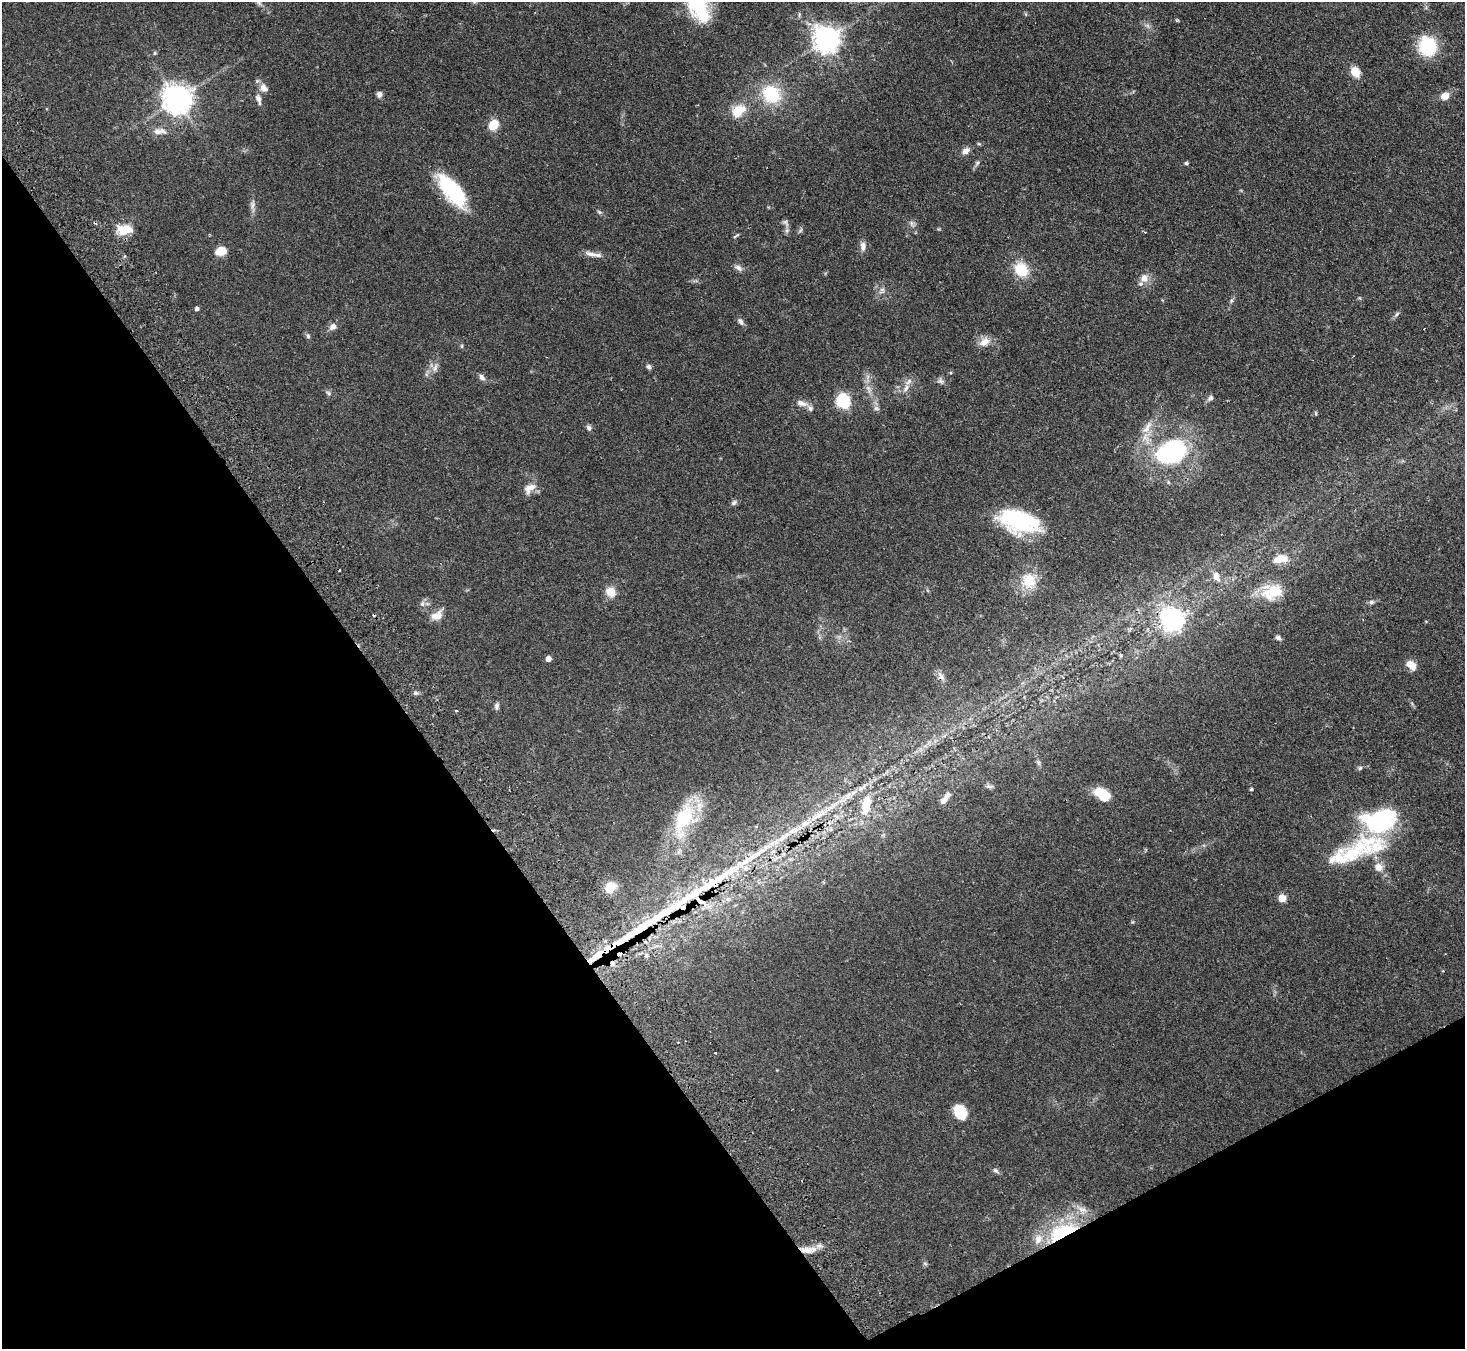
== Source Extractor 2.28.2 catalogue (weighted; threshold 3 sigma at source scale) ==
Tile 14 of 4 x 4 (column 2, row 4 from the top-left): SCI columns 1514-2976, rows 331-1677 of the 5952 x 5912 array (HDU 1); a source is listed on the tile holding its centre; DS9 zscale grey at full resolution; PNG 1467 x 1351 px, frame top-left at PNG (2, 2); no overlay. Shown black and unused: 31% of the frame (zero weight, under 2 of 3 exposures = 3% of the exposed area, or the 3 px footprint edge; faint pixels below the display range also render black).
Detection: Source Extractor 2.28.2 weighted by HDU 2 'WHT'; one run over the whole footprint, this tile lists its part. Background 0.0677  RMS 0.0052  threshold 0.0234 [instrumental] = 3 sigma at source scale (4.5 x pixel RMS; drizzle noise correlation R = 1.50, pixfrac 1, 0.05/0.05 arcsec/px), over >= 5 px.
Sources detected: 126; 4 inside a brighter object's white glare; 3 cosmic-ray / hot-pixel residue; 1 long thin detection or spike segment (spike, bleed or trail) — not listed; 19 inside a brighter listed object's ellipse — not listed separately; the other 99 listed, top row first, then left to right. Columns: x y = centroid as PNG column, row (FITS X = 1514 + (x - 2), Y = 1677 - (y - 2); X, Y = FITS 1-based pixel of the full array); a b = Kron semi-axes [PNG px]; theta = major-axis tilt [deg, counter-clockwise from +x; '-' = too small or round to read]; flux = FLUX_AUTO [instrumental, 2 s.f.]
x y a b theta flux
700 5 44 22 -81 37
1026 14 6 3 -70 0.58
1147 25 7 4 -19 1.2
826 39 9 8 - 550
1428 46 17 15 -73 32
155 53 5 5 - 0.65
1355 72 11 8 -60 6.7
264 88 12 10 -64 3.7
379 94 8 7 - 1.7
771 94 23 20 -32 24
1445 96 7 6 - 6.7
258 99 14 6 -73 2.5
177 100 9 9 - 700
738 111 18 13 30 11
493 125 11 9 48 7.9
157 132 11 9 -36 3
979 144 6 3 -19 0.56
966 151 11 7 33 2.6
977 163 9 6 52 1.2
1186 163 4 4 - 0.91
452 190 41 16 -51 36
252 205 19 6 -87 2.6
599 212 7 4 -44 0.79
785 223 11 7 -57 1.8
912 224 10 6 -69 1.7
125 230 15 10 5 11
738 235 6 4 42 0.67
863 246 12 7 -88 2.8
221 251 10 7 16 8
591 254 20 6 -16 3.4
738 268 12 6 -29 2.1
1021 270 17 14 -44 14
1144 278 12 12 - 4.5
882 289 6 6 - 1.3
1232 301 8 4 72 0.95
197 309 4 4 - 1.4
1397 314 10 5 49 1.2
741 321 11 7 -54 1.7
333 327 9 7 38 2.6
308 336 8 5 -70 1.1
984 341 17 11 29 4.7
462 346 5 5 - 0.7
435 367 15 7 67 2.9
649 367 7 5 -37 1.4
482 377 8 6 -51 2
941 381 10 8 -25 1.7
906 388 14 7 57 3.3
869 389 15 7 -69 3.5
328 393 9 5 -26 1.1
1210 398 7 6 - 1.6
843 401 11 9 -76 25
802 403 17 7 -15 3
876 408 8 6 -14 1.4
1315 413 6 4 90 0.59
589 428 7 6 - 1.6
1146 438 22 12 -69 7.5
1171 452 34 24 24 65
529 488 19 11 37 4.8
734 503 9 6 31 1.3
1019 521 39 27 -15 39
1280 559 20 10 12 8.1
1216 577 13 8 -69 4
1029 581 21 19 -87 12
611 592 10 8 -54 7.7
1273 592 29 18 18 16
1371 602 7 6 - 1.2
422 604 8 6 90 1.5
437 615 15 10 36 5.1
1172 620 11 8 -23 290
1278 638 7 5 -34 1.4
548 659 4 4 - 3.4
1411 665 13 8 -41 5.3
941 676 13 8 -61 2.7
416 693 7 5 18 1.1
497 706 9 5 83 1.5
456 711 3 3 - 0.48
1038 762 9 5 -71 1.2
1360 768 6 5 - 0.95
989 786 10 6 -12 1.2
1251 789 4 4 - 0.74
1102 794 13 8 -34 18
945 799 16 6 52 3.7
866 805 22 11 78 13
820 814 32 9 31 12
837 817 7 4 -71 0.97
684 819 54 27 68 35
1354 852 54 30 35 34
709 885 96 14 30 49
610 887 12 10 50 9.4
1282 898 5 5 - 11
656 946 7 4 17 1.1
646 956 6 6 - 1.2
612 964 6 5 - 2.3
716 1053 2 2 - 0.38
960 1112 12 10 -57 15
996 1170 9 5 -36 1.3
1062 1231 46 20 25 37
807 1250 20 9 5 6.4
925 1264 6 5 - 0.82
Overlapping masked pixels (flux is a lower limit): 6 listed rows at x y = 125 230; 941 676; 709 885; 612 964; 1062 1231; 807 1250
Isophote crosses this tile's border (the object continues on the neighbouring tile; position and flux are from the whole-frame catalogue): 1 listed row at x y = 700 5